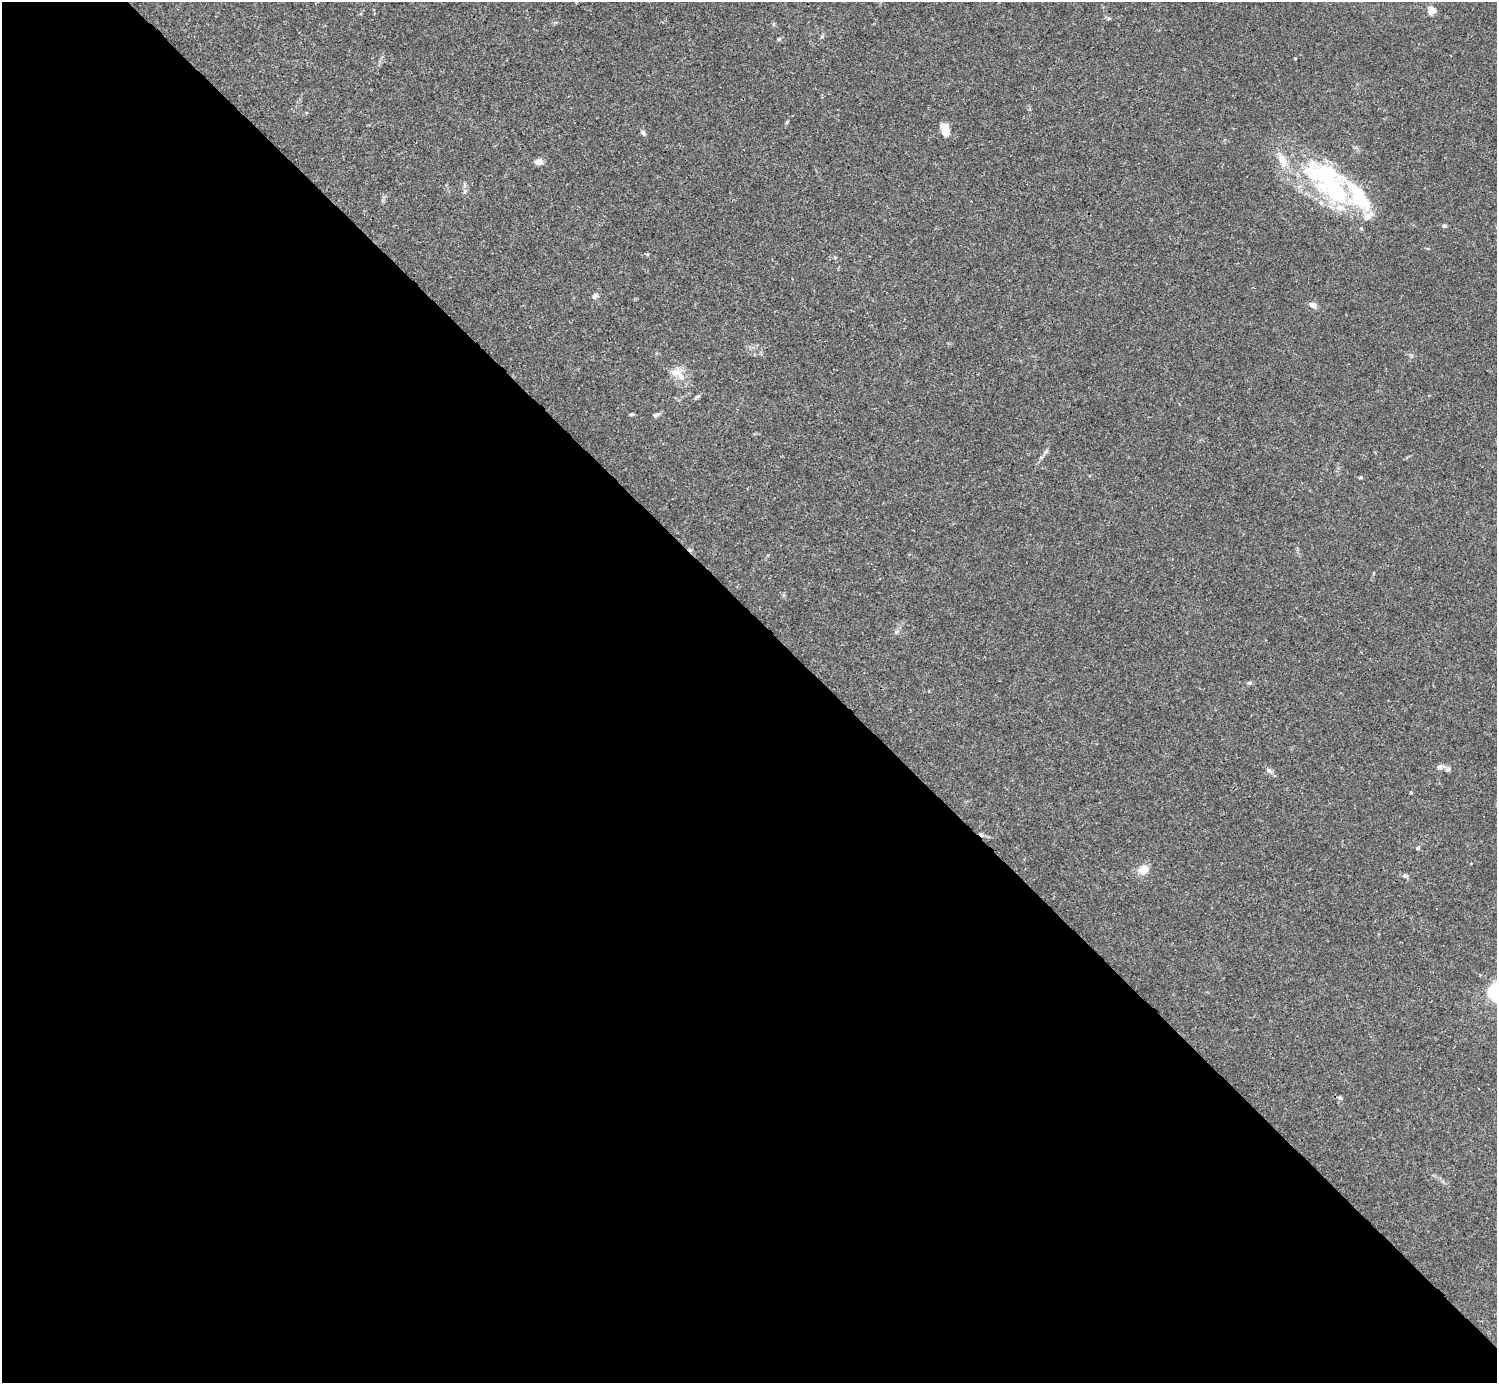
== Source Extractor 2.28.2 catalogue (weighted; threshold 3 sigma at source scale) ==
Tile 9 of 4 x 4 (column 1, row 3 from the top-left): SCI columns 1-1495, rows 1539-2919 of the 5982 x 5981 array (HDU 1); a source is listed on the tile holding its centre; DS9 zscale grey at full resolution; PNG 1499 x 1385 px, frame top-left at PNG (2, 2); no overlay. Shown black and unused: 55% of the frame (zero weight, under 3 of 4 exposures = <1% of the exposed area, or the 3 px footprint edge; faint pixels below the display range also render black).
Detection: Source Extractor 2.28.2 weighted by HDU 2 'WHT'; one run over the whole footprint, this tile lists its part. Background 0.0164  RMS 0.0022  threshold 0.0098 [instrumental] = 3 sigma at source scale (4.5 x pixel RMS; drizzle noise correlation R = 1.50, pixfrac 1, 0.05/0.05 arcsec/px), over >= 5 px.
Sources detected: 38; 5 inside a brighter object's white glare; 1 cosmic-ray / hot-pixel residue — not listed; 3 inside a brighter listed object's ellipse — not listed separately; the other 29 listed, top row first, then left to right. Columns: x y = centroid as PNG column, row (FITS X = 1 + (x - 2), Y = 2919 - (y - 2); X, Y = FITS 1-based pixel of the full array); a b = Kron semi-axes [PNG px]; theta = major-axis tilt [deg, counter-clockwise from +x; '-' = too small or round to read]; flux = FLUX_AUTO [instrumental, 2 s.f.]
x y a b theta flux
1432 10 10 9 - 1.4
779 39 6 4 45 0.28
1295 59 3 3 - 0.22
787 122 6 3 71 0.26
945 129 14 8 -72 2.3
643 133 7 5 -43 0.53
1282 159 20 10 -63 2.9
539 162 8 6 -4 1.7
1330 184 66 18 -40 20
465 191 7 4 71 0.41
1444 226 6 5 - 0.31
648 254 5 3 - 0.2
595 296 7 5 55 0.88
1312 305 10 7 -30 0.93
677 373 23 13 -38 3
697 397 8 4 38 0.4
631 414 7 3 8 0.25
656 415 9 5 24 0.56
1360 477 5 4 - 0.25
896 632 7 4 44 0.41
1250 683 6 5 - 0.41
1440 767 8 6 21 0.79
1448 769 8 6 20 0.57
1269 770 9 5 -44 0.7
1411 792 5 3 - 0.17
1418 848 5 4 - 0.31
1143 870 11 9 30 2.6
1405 876 8 5 -15 0.48
1340 1098 6 5 - 0.4